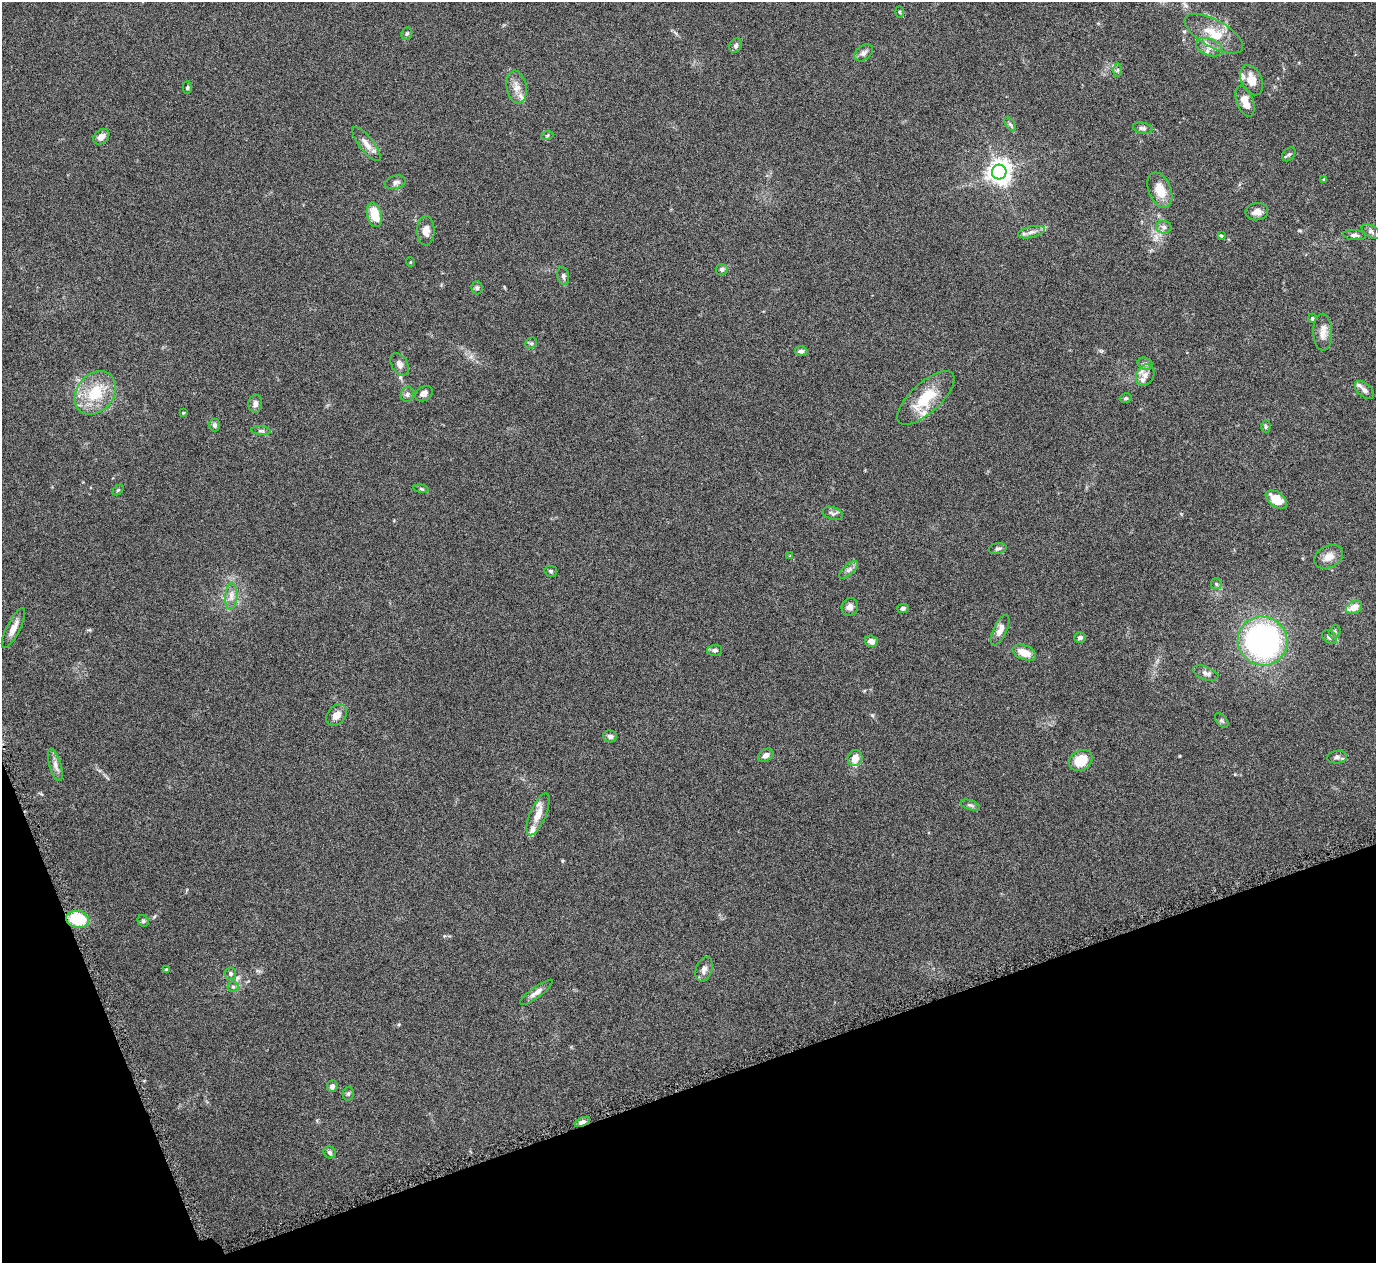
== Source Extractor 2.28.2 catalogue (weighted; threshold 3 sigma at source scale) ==
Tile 14 of 4 x 4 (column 2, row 4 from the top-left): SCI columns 1379-2752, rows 163-1423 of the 5508 x 5497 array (HDU 1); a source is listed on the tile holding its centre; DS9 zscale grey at full resolution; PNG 1378 x 1265 px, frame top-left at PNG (2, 2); each listed source drawn as its Kron ellipse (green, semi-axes under 4 px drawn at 4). Shown black and unused: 17% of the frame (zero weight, under 4 of 8 exposures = <1% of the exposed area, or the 3 px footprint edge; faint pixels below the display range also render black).
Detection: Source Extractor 2.28.2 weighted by HDU 2 'WHT'; one run over the whole footprint, this tile lists its part. Background 0.174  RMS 0.0061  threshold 0.025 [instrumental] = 3 sigma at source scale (4.09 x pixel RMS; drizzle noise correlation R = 1.36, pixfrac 0.8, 0.05/0.05 arcsec/px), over >= 5 px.
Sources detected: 102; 6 inside a brighter listed object's ellipse — not listed separately; the other 96 listed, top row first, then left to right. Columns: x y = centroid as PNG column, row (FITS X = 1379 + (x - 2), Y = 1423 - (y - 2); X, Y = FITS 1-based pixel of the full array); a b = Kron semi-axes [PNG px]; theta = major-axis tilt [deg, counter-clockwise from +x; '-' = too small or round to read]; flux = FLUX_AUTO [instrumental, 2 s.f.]
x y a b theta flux
900 12 6 4 -88 0.76
407 34 6 5 - 1.1
1214 34 32 13 -29 14
736 45 8 6 57 1.5
1209 47 14 8 -20 4.6
863 53 10 7 38 2.2
1118 70 7 4 89 1
1251 80 16 10 -65 8
517 87 17 10 -80 5.1
187 88 6 4 88 0.83
1245 101 16 8 -70 7
1010 124 8 4 -54 1.2
1143 128 10 5 -11 1.5
547 136 6 4 20 0.73
101 137 9 6 41 3
366 144 21 7 -53 4.6
1289 154 8 5 51 1.2
999 172 7 7 - 440
1324 180 4 4 - 0.73
395 182 11 6 13 2.2
1160 190 18 11 -67 9.8
1257 212 11 8 7 3.9
374 215 12 7 -75 12
1164 227 7 6 - 1.8
426 231 15 8 90 4.4
1371 231 10 6 -33 1.5
1031 232 14 5 14 2.7
1354 235 11 5 -4 1.7
1221 236 3 3 - 0.58
410 262 5 3 - 0.45
722 269 6 5 - 1.7
563 276 9 5 -78 1.6
477 288 6 5 - 1.2
1312 318 4 4 - 0.77
1323 332 18 9 -88 4.9
531 343 6 5 - 0.95
801 351 6 5 - 1.8
400 364 12 8 -60 2.7
1145 364 8 6 -21 1.6
1145 375 11 8 62 3.6
1364 390 11 6 -41 2.7
95 393 24 18 51 21
407 394 7 6 - 1.5
424 394 9 7 31 2.4
926 398 36 15 42 20
1126 398 6 4 14 0.94
255 404 9 7 82 2.5
183 413 3 3 - 0.66
215 425 6 5 - 1.5
1266 427 6 4 89 0.96
261 431 10 3 -4 1.2
421 489 8 4 -8 0.91
118 490 6 4 44 0.7
1276 499 12 7 -35 10
833 513 10 6 -16 1.7
998 549 9 5 9 1.4
790 556 4 4 - 0.48
1329 557 15 10 27 5.2
849 570 12 5 42 2.1
551 571 6 5 - 1.1
1216 584 5 5 - 0.86
231 596 14 6 86 3.4
850 607 9 8 - 2.8
1354 607 8 6 29 6.8
903 608 6 4 15 1.4
13 628 22 6 63 4.5
1000 630 17 6 65 4.6
1335 632 7 5 71 1.1
1329 637 8 6 -35 1.9
1080 638 6 5 - 1.3
871 641 6 5 - 3.6
1263 641 25 24 - 130
715 650 7 5 2 1.5
1024 652 12 7 -20 7.2
1206 673 13 6 -21 2.4
336 715 12 8 45 4.9
1222 720 8 5 -52 1.1
610 736 7 6 - 1.9
766 755 8 6 34 2.6
1337 757 10 6 7 2
855 758 8 7 - 5.4
1081 760 12 9 31 15
55 765 16 6 -74 3.2
970 805 10 5 -18 1.5
538 814 22 8 67 7.1
78 919 11 8 -12 24
143 921 6 5 - 0.92
704 969 13 8 70 3.1
166 970 4 4 - 0.67
230 974 6 5 - 1.2
233 987 5 5 - 0.97
536 992 20 5 36 3.4
332 1086 6 5 - 1.7
348 1094 7 5 76 1.1
582 1122 8 4 21 2.3
330 1152 6 5 - 1.3
Overlapping masked pixels (flux is a lower limit): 1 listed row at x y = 582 1122